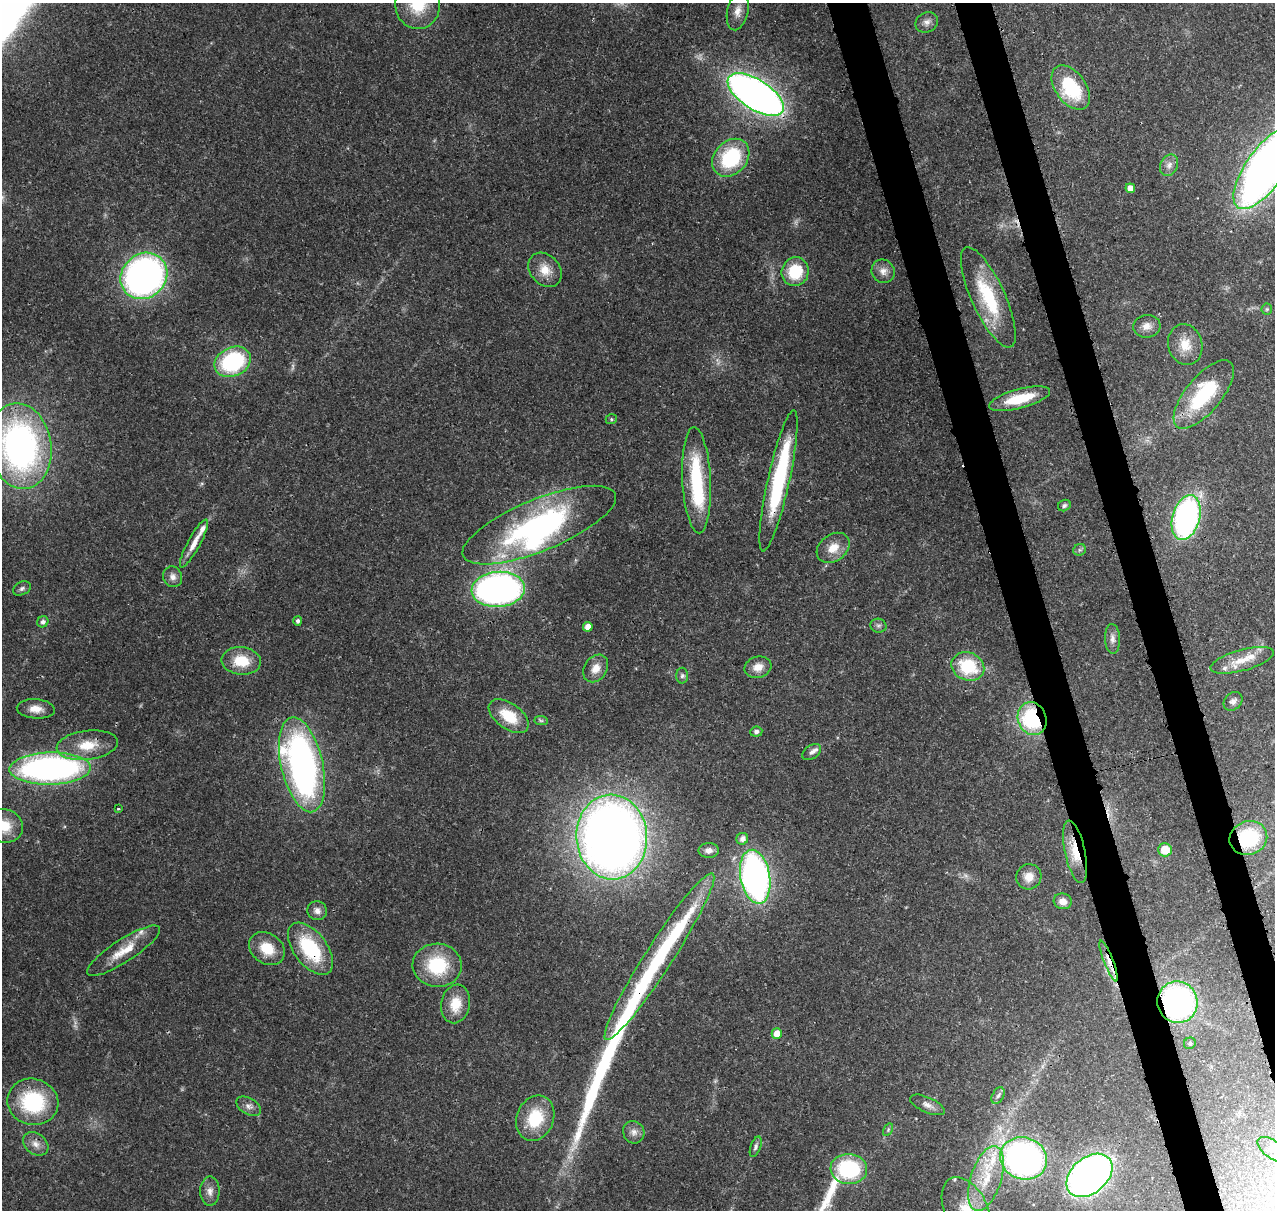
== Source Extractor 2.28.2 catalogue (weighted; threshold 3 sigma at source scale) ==
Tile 6 of 4 x 4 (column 2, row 2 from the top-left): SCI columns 1388-2660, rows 2545-3752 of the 5323 x 5036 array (HDU 1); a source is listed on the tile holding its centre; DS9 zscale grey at full resolution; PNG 1277 x 1212 px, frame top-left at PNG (2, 3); each listed source drawn as its Kron ellipse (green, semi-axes under 4 px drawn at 4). Shown black and unused: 6% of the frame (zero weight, under 3 of 4 exposures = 7% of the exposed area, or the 3 px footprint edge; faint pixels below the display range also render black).
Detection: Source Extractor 2.28.2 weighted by HDU 2 'WHT'; one run over the whole footprint, this tile lists its part. Background 0.0736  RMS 0.0034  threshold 0.0152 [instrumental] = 3 sigma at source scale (4.5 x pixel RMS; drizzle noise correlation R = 1.50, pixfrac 1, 0.0396/0.0396 arcsec/px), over >= 5 px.
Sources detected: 111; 3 too faint to see at this stretch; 7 inside a brighter object's white glare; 1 cosmic-ray / hot-pixel residue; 2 long thin detections or spike segments (spike, bleed or trail) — neither listed nor drawn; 6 inside a brighter listed object's ellipse — not listed separately; the other 92 listed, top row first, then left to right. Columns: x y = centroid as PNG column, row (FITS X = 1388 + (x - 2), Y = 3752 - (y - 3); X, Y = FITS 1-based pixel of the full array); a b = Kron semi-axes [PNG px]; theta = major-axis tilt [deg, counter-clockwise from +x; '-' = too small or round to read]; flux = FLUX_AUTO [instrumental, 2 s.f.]
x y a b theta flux
418 4 24 22 -89 15
738 11 19 10 78 3.6
927 22 12 10 31 2.1
1071 87 25 15 -54 23
756 95 32 15 -33 240
731 158 21 16 47 27
1169 165 11 8 65 2
1267 167 49 19 54 310
1130 188 5 5 - 3.2
545 270 19 14 -48 5.6
883 271 12 11 - 2.5
795 272 14 13 - 14
144 276 24 22 43 140
988 297 54 17 -65 24
1267 309 6 5 - 0.55
1147 326 14 11 6 3
1185 345 20 17 -74 6.8
233 362 19 14 25 36
1204 394 42 17 50 30
1020 399 31 9 15 13
611 419 6 4 21 0.53
20 446 43 31 -81 120
697 480 53 14 -87 29
779 481 72 11 77 45
1064 505 6 5 - 0.86
1186 518 23 13 75 88
539 525 82 26 22 79
194 543 27 6 61 4.1
833 548 18 13 36 5.6
1080 550 6 5 - 0.68
173 577 10 9 - 2
22 588 9 6 27 1.1
498 589 27 17 4 140
298 621 5 4 - 0.94
43 622 6 5 - 1.1
878 626 8 7 - 0.95
588 627 5 5 - 3.4
1112 639 15 7 -87 2
1242 660 33 10 15 7.2
241 661 19 14 -6 9.6
968 666 17 14 -24 18
758 667 14 10 15 3.6
596 668 15 11 56 3.8
682 676 8 6 89 0.95
1233 701 10 8 43 1.5
36 709 19 9 -4 4
509 716 23 12 -35 11
1032 719 17 14 -68 29
541 721 7 4 -1 0.63
756 732 6 5 - 1.2
87 745 31 14 7 9.5
812 752 10 6 34 1.6
302 765 48 21 -77 140
50 768 41 16 1 120
118 809 3 2 - 0.41
4 826 19 16 -17 8.8
612 837 42 35 -86 380
1248 838 19 17 19 24
742 839 6 5 - 1.8
709 850 10 7 2 1.8
1165 850 7 6 - 6.2
1075 852 32 10 -78 8.3
755 877 27 14 -80 130
1029 877 13 12 - 3.9
1063 901 9 7 -16 2.5
317 911 10 9 - 1.8
267 949 19 15 -36 8.7
310 949 30 16 -52 24
124 951 43 11 33 8.4
659 956 99 13 57 43
1109 961 22 4 -69 3.4
437 965 25 21 -5 21
1177 1002 21 20 - 85
455 1004 19 14 80 7.7
777 1033 5 5 - 4.1
1190 1043 6 5 - 0.64
998 1096 9 5 61 0.99
33 1102 26 23 -17 29
927 1105 18 7 -24 2.2
249 1106 13 8 -30 1.9
535 1118 23 18 68 16
888 1130 7 4 57 0.69
634 1132 11 10 - 2.3
36 1144 14 10 -37 2.8
756 1147 11 5 70 0.96
1273 1150 18 9 -34 3.4
1024 1158 24 21 -21 120
849 1169 18 15 -5 30
1089 1175 26 18 40 180
986 1179 34 15 72 14
210 1191 14 9 -89 2.6
966 1210 35 21 -63 13
Overlapping masked pixels (flux is a lower limit): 8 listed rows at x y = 779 481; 1032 719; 1248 838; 1075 852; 310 949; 659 956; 1109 961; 1177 1002
Isophote crosses this tile's border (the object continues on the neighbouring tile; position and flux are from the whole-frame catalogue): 6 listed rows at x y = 418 4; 1267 167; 20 446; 4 826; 1273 1150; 966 1210